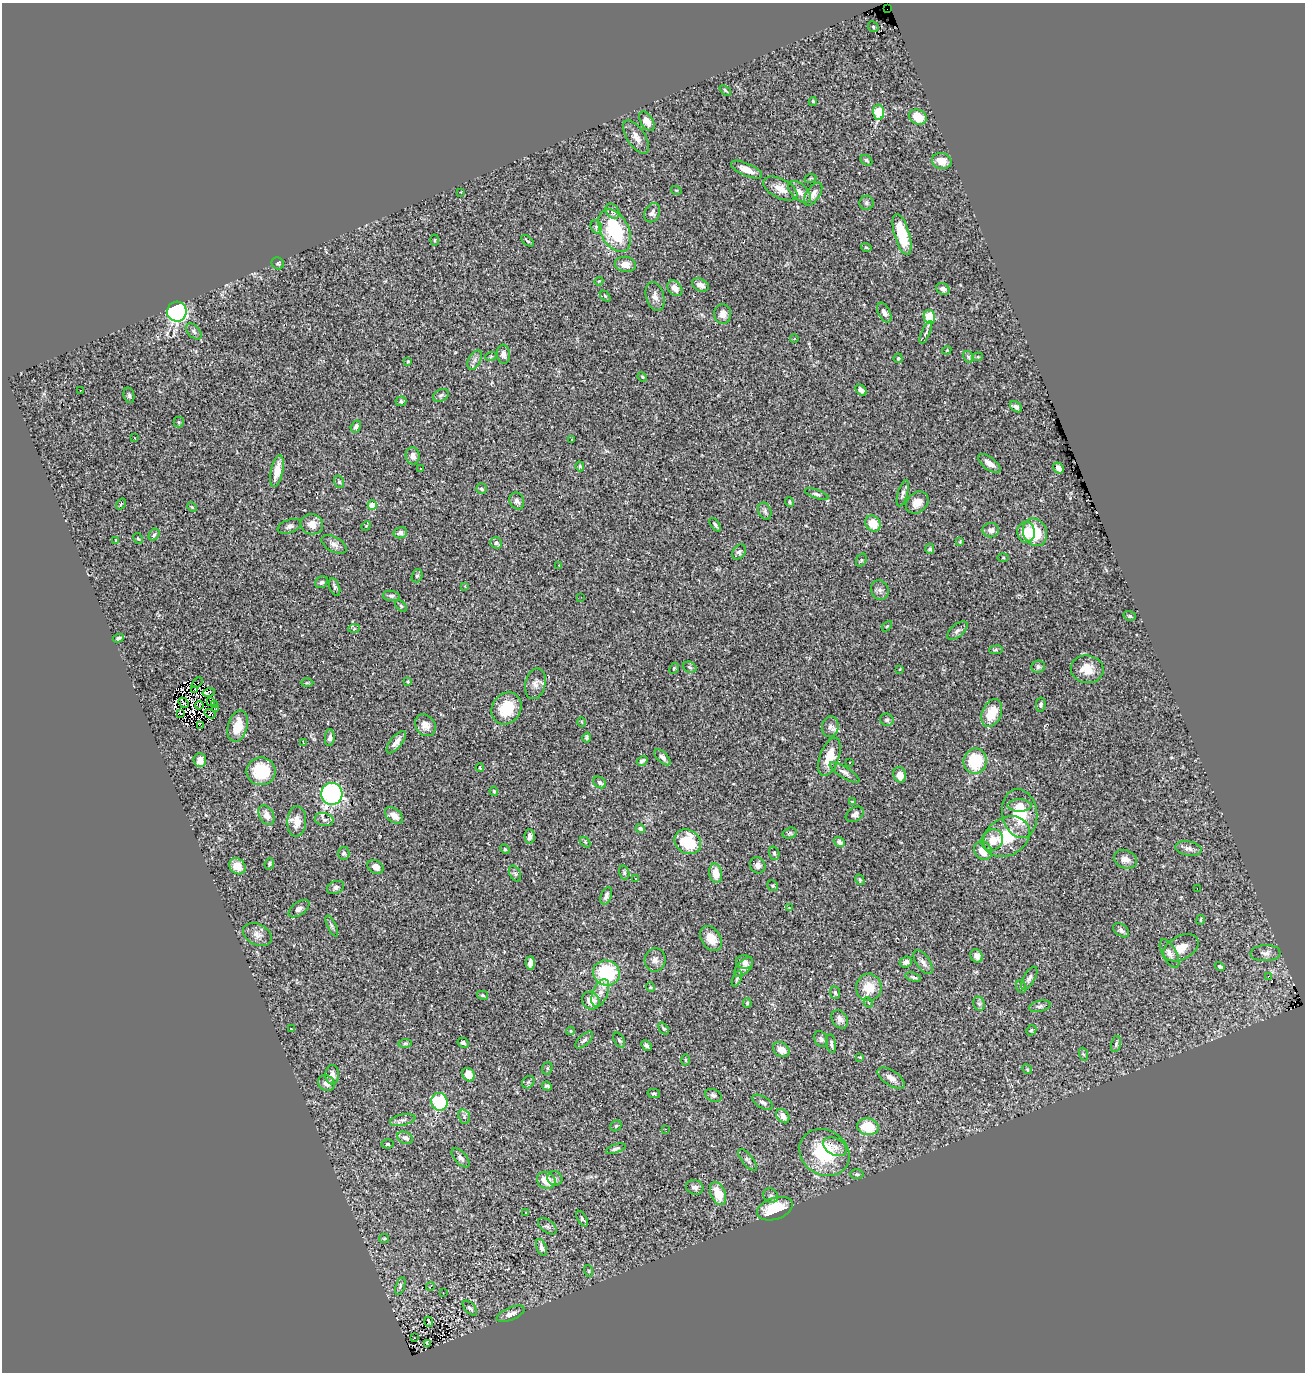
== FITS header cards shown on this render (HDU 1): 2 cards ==
NAXIS1  =                 1303
NAXIS2  =                 1370

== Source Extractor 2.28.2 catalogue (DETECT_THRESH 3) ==
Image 1303 x 1370 px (HDU 1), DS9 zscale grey, 1 PNG px = 1 image px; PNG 1307 x 1374 px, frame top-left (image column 1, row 1370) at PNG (2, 3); each listed source drawn as its Kron ellipse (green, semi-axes under 4 px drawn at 4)
Background 0.764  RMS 0.024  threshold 0.0731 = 3 sigma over >= 5 px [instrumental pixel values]
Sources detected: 289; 2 with non-positive FLUX_AUTO (blend fragments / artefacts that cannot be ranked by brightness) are neither listed nor drawn; the other 287 listed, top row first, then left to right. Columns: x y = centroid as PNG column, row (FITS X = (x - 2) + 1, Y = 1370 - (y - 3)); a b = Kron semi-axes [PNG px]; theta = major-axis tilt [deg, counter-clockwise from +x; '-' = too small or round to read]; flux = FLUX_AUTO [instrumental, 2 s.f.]
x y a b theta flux
887 9 2 2 - 9000
873 27 6 5 - 2.1
725 90 6 2 -40 1.8
813 101 4 3 - 3.3
879 112 7 5 -88 55
918 117 9 7 -25 33
647 121 11 6 -58 17
636 137 19 9 -56 14
866 160 6 4 -38 3.5
942 161 10 8 -12 19
747 170 17 6 -24 16
810 178 6 3 20 1.9
780 189 18 9 -27 17
676 190 5 3 - 1.4
461 192 2 2 - 1
799 192 14 7 -43 11
813 194 13 6 55 11
867 203 7 7 - 3.9
612 211 8 6 -53 7.7
652 213 10 7 67 7.2
596 227 7 5 -71 3.6
615 231 23 14 -63 110
902 235 21 7 -74 58
435 240 5 3 - 1.7
527 241 7 3 -39 2.5
866 247 5 3 - 2
278 263 6 5 - 3
625 264 10 7 -8 14
599 281 4 3 - 1.2
700 285 9 6 -25 11
675 288 9 6 -49 11
943 289 7 5 -30 6.6
605 296 6 4 -46 2
655 296 15 9 -73 10
177 312 10 9 - 360
884 313 11 6 -63 8.5
723 314 10 8 -83 9.6
929 317 7 5 -78 53
194 331 9 5 -47 4.7
926 332 12 3 66 3.2
794 338 4 3 - 2.4
947 350 4 3 - 1.5
503 354 9 6 -83 7.2
491 356 6 3 19 1.7
968 357 6 4 -62 2.8
978 357 5 4 - 2
898 358 5 4 - 2.4
475 360 10 6 63 5.8
408 362 4 3 - 1.6
642 377 5 4 - 1.9
80 390 3 2 - 2.9
861 390 6 4 -42 7.7
129 395 8 5 -77 3.6
441 395 8 6 27 3.9
401 401 5 4 - 2.6
1016 407 7 5 -37 5.1
179 422 5 5 - 2.1
356 426 6 4 61 5.5
134 438 3 2 - 2.7
571 440 2 2 - 1.7
413 456 8 7 - 8.6
989 463 13 6 -38 13
580 466 5 4 - 2.6
1058 468 6 4 -53 7.3
421 469 3 3 - 3.3
277 471 16 6 78 22
339 482 6 5 - 3.1
481 489 5 5 - 3.6
903 493 13 5 74 5.7
817 494 12 4 -19 4.3
517 501 9 7 -64 7
790 502 5 4 - 2.1
917 503 12 10 41 17
121 504 6 3 54 1.6
372 505 5 4 - 32
192 507 5 3 - 1.6
765 511 9 6 -68 4.9
873 523 8 7 - 31
312 524 11 10 - 16
715 525 7 3 -55 3
289 526 12 6 20 5.8
366 526 5 4 - 1.5
991 530 8 7 - 7.7
1026 532 10 9 - 23
1035 532 14 11 -65 54
400 533 7 5 13 5.4
154 535 6 5 - 3.2
138 539 6 4 -61 1.9
115 540 3 2 - 1.2
960 542 4 3 - 1.5
496 543 6 5 - 5.2
334 544 14 7 -30 8.8
930 549 5 4 - 4.7
739 552 8 6 50 4.2
1003 557 5 4 - 1.8
861 560 7 5 60 2.5
559 565 3 2 - 3.2
417 576 7 5 72 3.4
322 582 7 5 29 4.8
465 586 3 2 - 1.1
335 587 9 5 -69 4.6
880 590 10 8 -68 6.4
391 596 8 5 -7 4
581 597 3 2 - 1.3
401 606 7 4 -45 2.4
1130 616 6 5 - 3.4
887 626 6 4 44 1.8
354 629 6 4 3 2.1
957 631 12 6 40 5.3
118 638 6 4 25 3.7
996 650 7 3 8 2.2
690 667 7 5 -23 3.2
1038 667 7 6 - 4.4
674 668 6 4 63 2.1
900 669 4 2 - 1.1
1087 669 16 14 -8 24
408 682 4 3 - 2.6
197 683 6 2 38 1
307 683 6 4 1 2.1
535 684 15 10 77 11
195 689 3 2 - 1.8
209 693 6 3 13 1.9
211 702 3 2 - 1.7
183 703 6 2 -51 2.5
199 705 4 2 - 1.7
214 705 3 2 - 3.7
1041 705 7 4 79 3.2
216 708 3 3 - 0.084
507 708 17 14 58 48
181 713 3 2 - 1.2
992 713 14 9 67 39
210 714 6 3 -34 0.083
887 720 7 6 - 3.2
582 722 5 3 - 1.2
425 725 12 9 -53 13
201 726 4 2 - 1.9
238 726 16 9 75 31
830 727 10 8 78 7.9
330 738 8 5 86 5.9
587 738 5 4 - 2.2
303 742 3 2 - 1.2
396 742 13 6 51 12
662 757 10 5 -43 6.4
829 757 20 9 71 33
200 760 7 6 - 14
642 761 6 4 30 4.2
975 761 13 11 81 70
850 762 3 3 - 3.1
480 768 4 3 - 1.7
261 771 14 14 - 72
844 773 17 5 -32 7.3
900 775 8 6 -74 13
600 782 7 5 -35 4.8
494 791 4 4 - 2.2
332 794 11 10 - 410
852 802 4 3 - 1.6
1019 806 12 6 0 11
1020 813 25 17 -81 63
855 814 10 6 33 5.6
266 815 10 7 -61 13
394 815 10 6 -38 15
324 820 9 6 -14 6.2
297 821 15 9 88 17
640 829 5 4 - 8.2
790 833 7 5 16 3.1
530 836 7 5 -87 6.3
1007 837 24 19 29 61
992 840 11 10 - 24
585 842 6 4 -45 1.8
688 842 14 11 -33 59
839 842 5 4 - 5
1188 848 13 7 -10 8
505 849 5 4 - 2.2
983 851 10 8 -45 23
344 853 6 5 - 4.1
774 853 7 5 -71 3.3
1125 859 12 9 -24 11
269 864 6 4 68 2.4
758 865 8 7 - 7.7
237 866 9 7 -43 20
376 867 8 6 -30 12
624 872 7 5 -74 3.3
716 873 10 6 -80 21
515 874 8 5 -62 3.6
636 879 3 2 - 1.9
860 880 5 4 - 2.6
773 886 5 5 - 2.8
335 887 9 6 23 5.1
1197 888 3 2 - 120
606 896 9 5 70 7.2
789 908 2 2 - 0.91
299 909 12 6 37 6.9
1201 920 5 2 - 1.7
332 926 11 4 -65 4.1
1121 930 9 5 -38 5.7
257 935 15 10 -27 11
711 938 13 9 -56 21
1181 948 19 11 27 25
1265 953 15 8 2 8.4
1169 954 16 7 -62 8.1
976 956 7 6 - 7.3
655 960 12 10 77 8.7
744 962 8 7 - 5.9
906 962 6 5 - 5.9
923 962 14 7 -55 7.6
530 963 7 4 87 8.5
1220 966 5 3 - 5.4
744 967 12 6 46 8
606 973 13 12 - 110
1269 976 3 3 - 42
913 977 8 4 -17 3
1029 978 13 5 61 6.4
737 979 8 4 66 3
650 987 5 3 - 1.5
869 987 14 12 84 32
1021 987 6 5 - 3.2
600 993 15 7 68 12
835 993 6 5 - 3.3
482 995 6 4 -15 2.7
591 1001 9 8 - 21
868 1002 5 3 - 1.5
747 1003 5 4 - 2.2
979 1004 7 5 -68 4.3
1040 1006 11 5 12 4.9
840 1019 10 7 -57 7.4
291 1029 2 2 - 0.83
664 1029 7 4 -52 2.4
1031 1030 5 4 - 2.4
571 1031 4 4 - 1.7
821 1039 8 6 -59 4.3
584 1040 11 5 41 5.1
619 1040 8 5 -59 3.4
405 1043 7 4 1 2.7
463 1043 6 4 -29 3.6
831 1044 9 4 -81 4.3
1116 1044 8 5 76 3.2
646 1045 6 3 -47 4.8
781 1050 9 7 -35 15
1083 1054 6 4 -70 2.5
860 1057 4 3 - 1.7
686 1060 5 3 - 1.8
547 1068 6 5 - 2.9
1027 1069 5 4 - 2
332 1075 9 7 86 7.4
468 1075 7 6 - 19
891 1078 15 7 -33 11
528 1082 7 5 43 3
326 1083 9 7 -32 11
547 1086 5 3 - 3.4
654 1093 6 4 -12 2.5
713 1095 9 6 -24 4.5
439 1102 9 8 - 120
763 1102 11 5 -30 5.7
783 1116 8 5 -52 12
464 1117 7 5 -72 4.3
403 1120 13 5 12 5.8
616 1126 6 5 - 2.2
868 1127 11 8 -11 43
665 1129 2 2 - 1.1
405 1138 8 5 -23 6.7
387 1144 6 4 -2 2.3
835 1147 13 8 -29 11
616 1149 10 4 18 4.1
824 1153 26 22 -34 110
461 1158 11 6 -49 6.3
747 1160 13 5 -52 4.9
857 1174 6 5 - 3
555 1178 7 7 - 4.6
546 1180 9 8 - 23
695 1187 9 7 -17 6.8
718 1194 12 7 -68 31
771 1196 8 7 - 4.5
775 1209 18 10 19 57
526 1213 3 3 - 37
582 1219 9 4 -59 3.4
547 1226 11 6 -37 4.7
384 1238 5 4 - 2.2
541 1247 9 5 -69 6.4
589 1271 6 3 -71 1.8
400 1286 9 4 72 3.8
430 1286 4 2 - 1.7
443 1293 2 2 - 0.81
470 1308 9 5 -46 4.6
511 1314 15 6 22 8.3
429 1322 5 3 - 3.1
414 1338 3 2 - 3.1
427 1343 4 3 - 1.2
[2 non-positive-flux detections neither listed nor drawn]